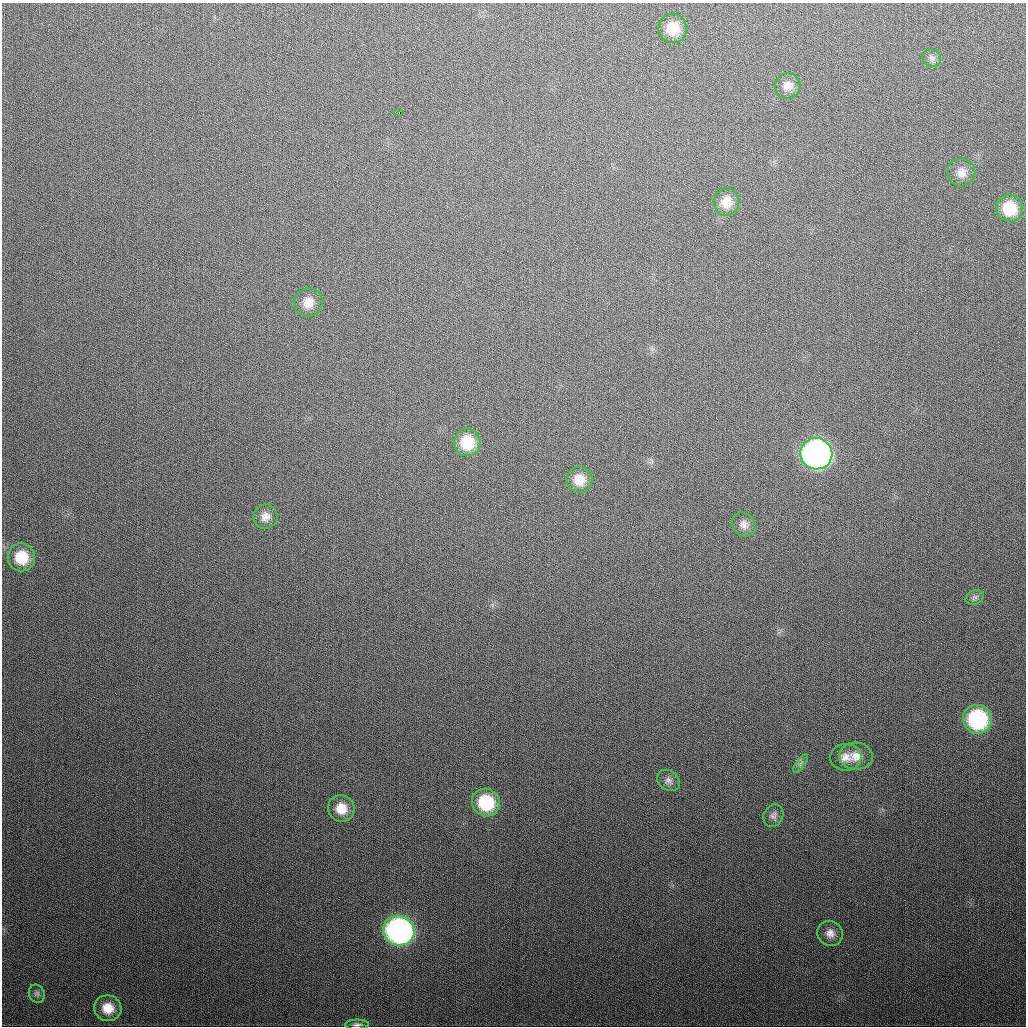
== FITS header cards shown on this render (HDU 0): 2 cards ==
NAXIS1  =                 1024
NAXIS2  =                 1024

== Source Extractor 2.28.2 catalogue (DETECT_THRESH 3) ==
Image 1024 x 1024 px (HDU 0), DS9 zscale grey, 1 PNG px = 1 image px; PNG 1028 x 1028 px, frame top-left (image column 1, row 1024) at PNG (2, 3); each listed source drawn as its Kron ellipse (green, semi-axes under 4 px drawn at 4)
Background 337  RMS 13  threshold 39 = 3 sigma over >= 5 px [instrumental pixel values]
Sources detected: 28; all 28 listed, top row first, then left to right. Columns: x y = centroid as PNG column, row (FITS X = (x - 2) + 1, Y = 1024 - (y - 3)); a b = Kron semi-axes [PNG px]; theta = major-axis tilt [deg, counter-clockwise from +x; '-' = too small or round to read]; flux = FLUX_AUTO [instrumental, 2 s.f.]
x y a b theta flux
673 28 15 14 - 20000
932 58 9 8 - 3500
788 86 13 12 - 8000
399 113 3 2 - 5000
961 172 14 14 - 9100
726 202 14 13 - 12000
1009 208 13 13 - 27000
308 302 15 14 - 12000
467 442 14 13 - 27000
816 454 16 15 - 440000
579 480 13 13 - 14000
265 516 12 12 - 7200
744 524 13 11 -47 5800
21 557 14 13 - 24000
974 597 9 7 21 3000
977 719 14 14 - 100000
856 756 17 13 -3 11000
846 757 16 13 -2 9800
801 763 11 4 54 2500
668 780 12 9 -33 4800
486 802 14 13 - 46000
341 808 13 13 - 14000
773 816 11 9 62 4300
399 931 16 14 -28 330000
830 933 13 12 - 7500
37 994 9 8 - 3300
108 1008 14 13 - 16000
357 1025 12 5 1 2800
At the frame edge (FLAGS 8, measured only in part): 1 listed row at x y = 357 1025